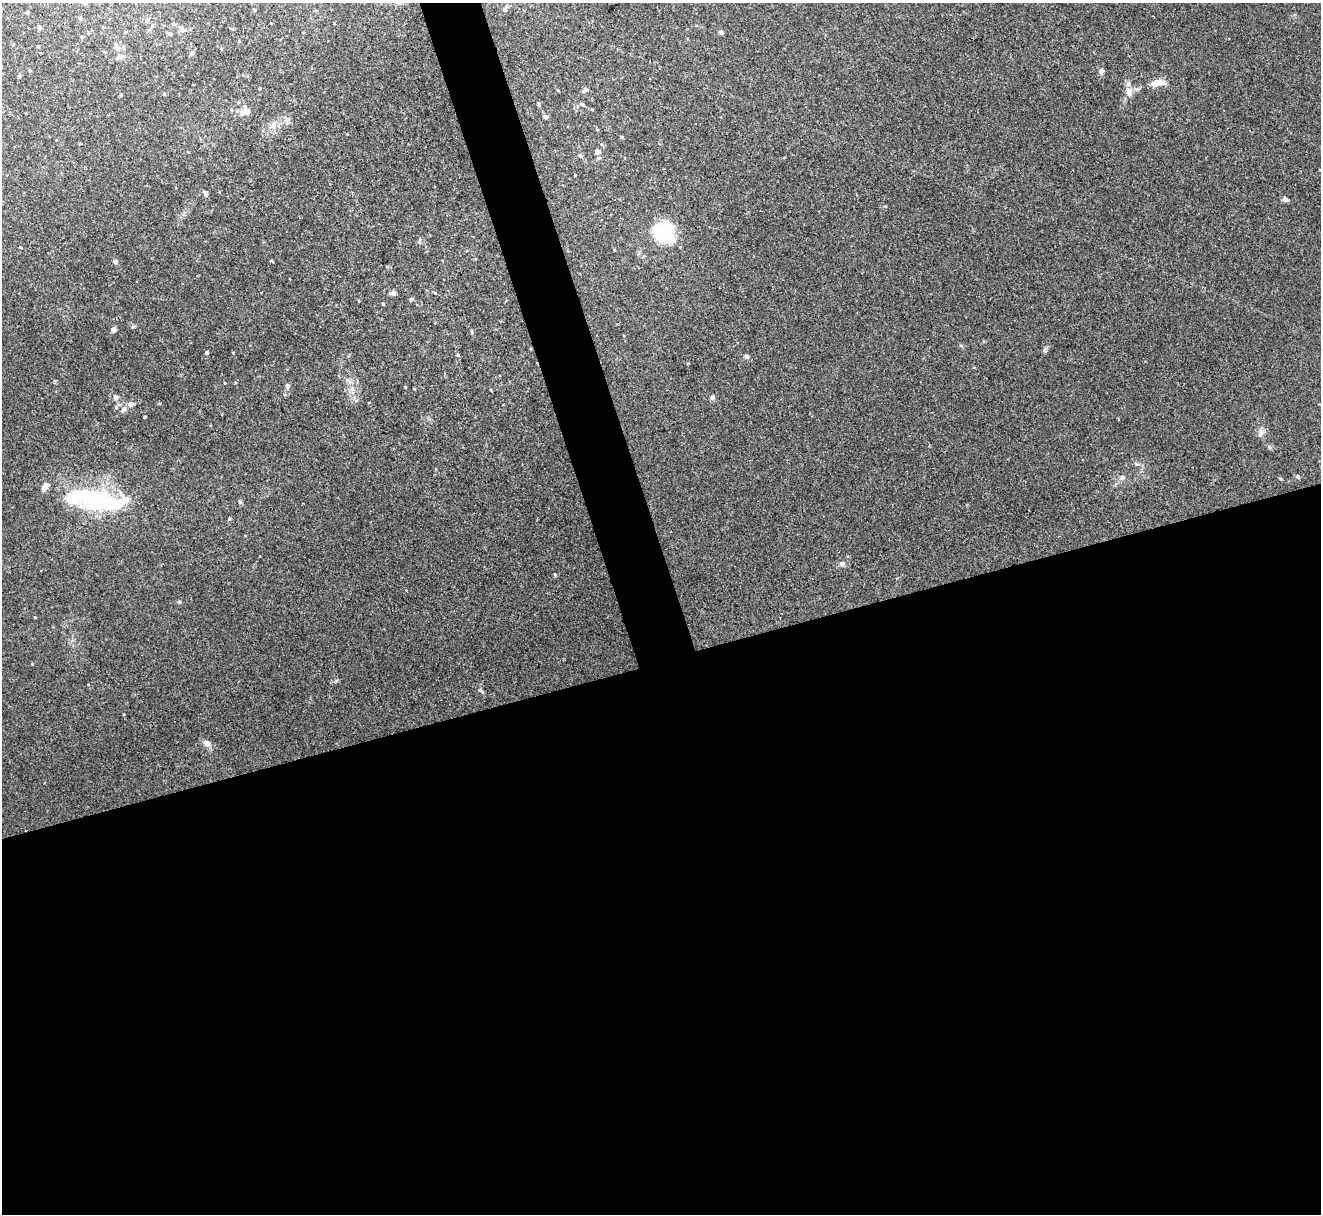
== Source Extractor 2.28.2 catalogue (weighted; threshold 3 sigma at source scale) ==
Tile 15 of 4 x 4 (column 3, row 4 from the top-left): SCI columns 2639-3957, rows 145-1356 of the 5276 x 5261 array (HDU 1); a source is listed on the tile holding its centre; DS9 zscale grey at full resolution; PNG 1323 x 1216 px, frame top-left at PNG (2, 3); no overlay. Shown black and unused: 48% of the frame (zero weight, under 3 of 4 exposures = <1% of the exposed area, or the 3 px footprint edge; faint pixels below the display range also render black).
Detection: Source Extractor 2.28.2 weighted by HDU 2 'WHT'; one run over the whole footprint, this tile lists its part. Background 0.0572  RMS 0.0054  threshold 0.0245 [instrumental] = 3 sigma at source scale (4.5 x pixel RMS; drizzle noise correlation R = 1.50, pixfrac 1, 0.05/0.05 arcsec/px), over >= 5 px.
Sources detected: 58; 1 inside a brighter object's white glare — not listed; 2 inside a brighter listed object's ellipse — not listed separately; the other 55 listed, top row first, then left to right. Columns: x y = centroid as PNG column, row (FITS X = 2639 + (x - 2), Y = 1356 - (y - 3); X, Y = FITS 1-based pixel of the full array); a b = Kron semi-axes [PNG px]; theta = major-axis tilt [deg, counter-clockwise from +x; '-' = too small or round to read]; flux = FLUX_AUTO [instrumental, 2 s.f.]
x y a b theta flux
398 3 7 4 -1 1
505 9 5 5 - 1.1
254 10 5 3 - 0.46
27 12 3 3 - 0.81
80 18 5 3 - 0.89
39 27 4 4 - 1.4
182 28 14 6 -34 2.2
233 29 5 3 - 0.53
721 32 5 4 - 1.4
170 34 5 4 - 1
81 37 5 4 - 0.58
117 48 8 6 -1 1.9
192 53 5 4 - 1.7
119 57 11 6 6 2
29 70 4 3 - 0.56
1101 71 6 5 - 1.7
19 76 4 3 - 1
1158 83 22 8 6 5
585 90 8 5 31 1.2
1129 91 13 7 -67 2.8
121 95 4 3 - 0.54
582 104 5 4 - 0.77
231 110 4 3 - 0.48
246 111 7 7 - 5.7
545 117 4 4 - 1.8
273 125 8 6 -90 2.3
597 129 5 3 - 0.44
622 137 4 4 - 0.56
597 152 5 4 - 4.4
575 175 3 2 - 0.39
205 193 7 4 -63 1.2
1285 199 6 5 - 1.5
663 231 23 23 - 28
115 261 4 4 - 1.9
392 293 9 5 0 1.9
411 299 5 4 - 0.89
383 304 4 2 - 0.46
114 329 5 4 - 2.8
207 353 4 4 - 1
746 356 6 5 - 0.91
287 386 5 5 - 1.6
116 397 6 5 - 2.1
712 397 7 4 1 0.92
130 404 6 5 - 2.6
124 409 10 6 51 2.2
145 417 3 2 - 0.53
1261 432 8 5 -90 1.6
1122 477 7 5 29 1.3
1298 477 5 5 - 0.98
96 500 61 22 -7 67
240 502 5 4 - 0.98
842 563 7 6 - 1.3
35 617 4 2 - 0.41
481 691 8 3 -45 0.81
207 743 10 7 -32 2.3
Isophote crosses this tile's border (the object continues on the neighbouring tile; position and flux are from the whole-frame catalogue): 1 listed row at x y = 398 3
Unlisted compact peaks at least as high as the median listed source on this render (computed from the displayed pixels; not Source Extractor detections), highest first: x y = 179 602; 555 575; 133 327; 1281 479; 1044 350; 414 389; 458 355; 1270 448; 688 363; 405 387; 885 206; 352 389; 32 664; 961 346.